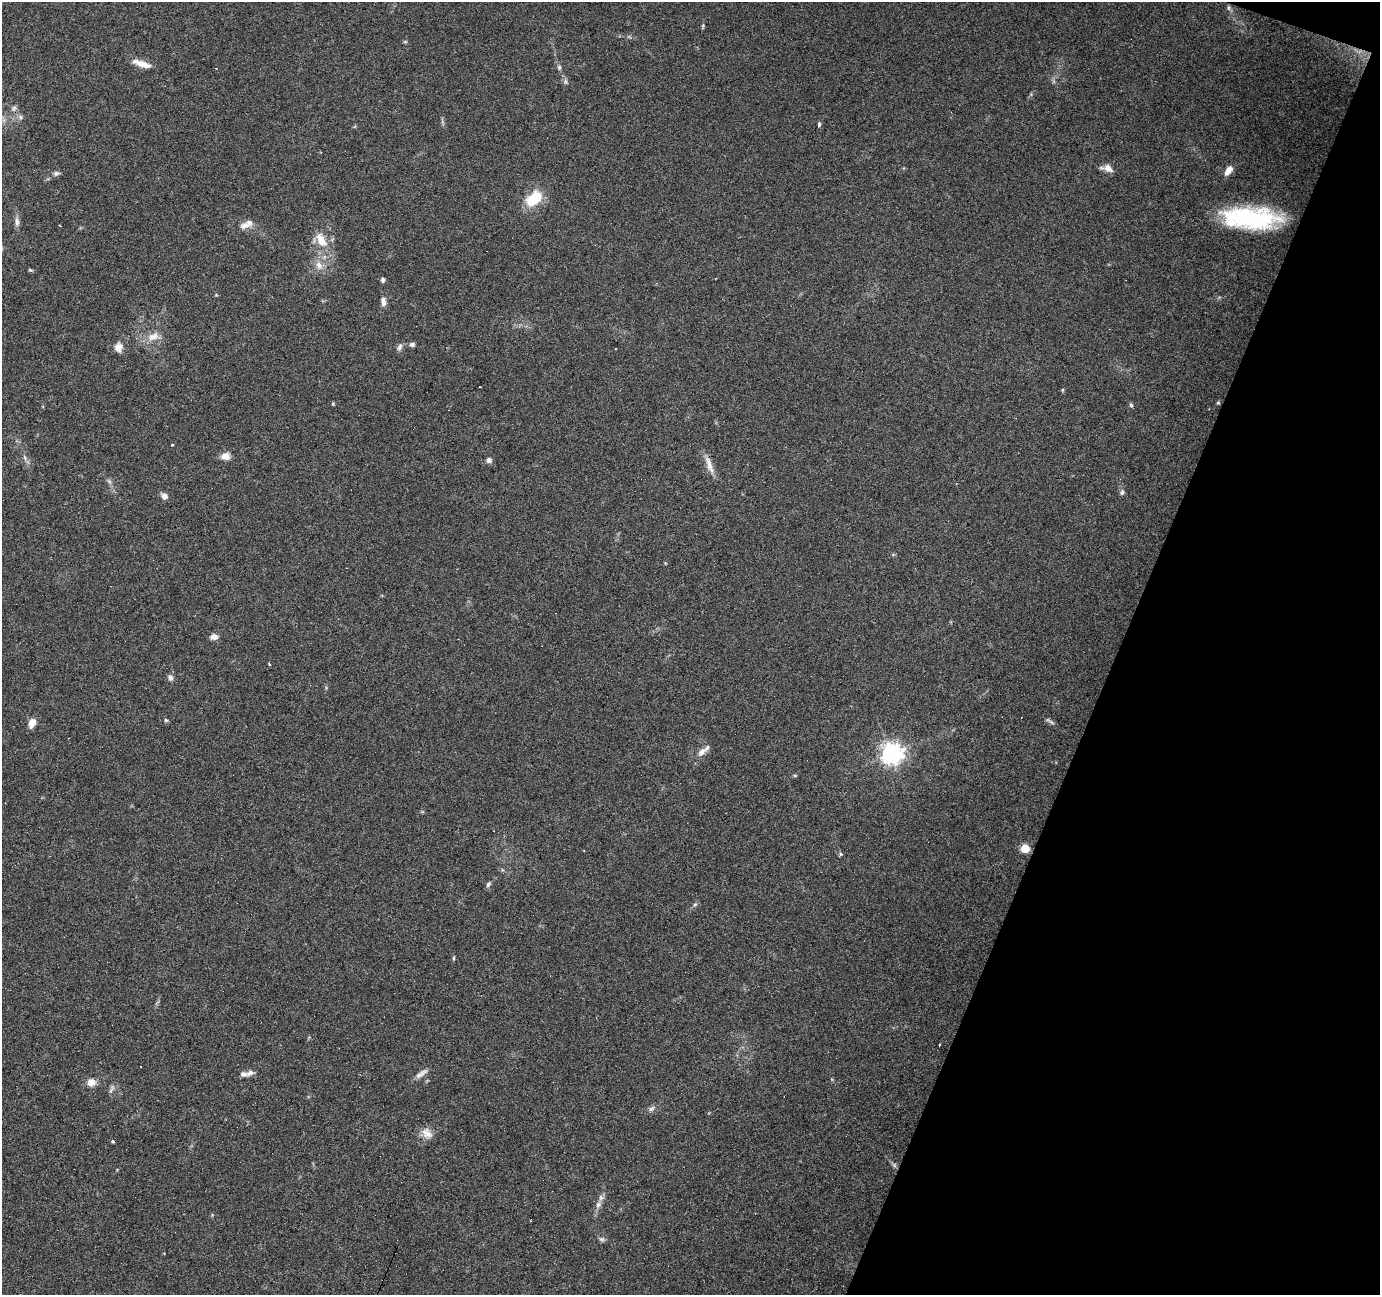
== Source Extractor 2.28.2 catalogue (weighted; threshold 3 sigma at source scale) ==
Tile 8 of 4 x 4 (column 4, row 2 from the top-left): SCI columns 4136-5513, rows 2795-4087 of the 5516 x 5653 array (HDU 1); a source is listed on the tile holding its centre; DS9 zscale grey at full resolution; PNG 1382 x 1297 px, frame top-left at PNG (2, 2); no overlay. Shown black and unused: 19% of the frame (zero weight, under 4 of 7 exposures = <1% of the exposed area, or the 3 px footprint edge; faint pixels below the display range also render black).
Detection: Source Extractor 2.28.2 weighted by HDU 2 'WHT'; one run over the whole footprint, this tile lists its part. Background 0.035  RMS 0.0028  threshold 0.0115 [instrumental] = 3 sigma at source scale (4.09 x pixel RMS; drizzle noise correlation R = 1.36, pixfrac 0.8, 0.0396/0.0396 arcsec/px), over >= 5 px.
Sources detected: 76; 1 too faint to see at this stretch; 10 cosmic-ray / hot-pixel residue — not listed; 5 inside a brighter listed object's ellipse — not listed separately; the other 60 listed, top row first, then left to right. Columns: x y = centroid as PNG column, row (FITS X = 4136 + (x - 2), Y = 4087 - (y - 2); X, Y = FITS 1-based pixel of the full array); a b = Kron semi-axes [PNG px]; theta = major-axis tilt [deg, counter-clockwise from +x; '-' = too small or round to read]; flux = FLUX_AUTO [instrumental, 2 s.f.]
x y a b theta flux
1228 8 8 4 -82 0.54
703 25 6 4 72 0.35
405 42 5 4 - 0.32
142 64 22 7 -19 3.3
559 67 7 5 -89 0.55
565 81 9 4 -90 0.57
14 108 9 6 74 0.8
20 117 8 6 -24 0.74
819 124 4 3 - 1.5
1107 168 15 8 -13 2
1228 170 12 6 53 2.2
56 173 8 6 14 0.75
534 199 19 12 43 8.8
1250 218 59 22 -4 32
17 222 15 6 -88 1.2
245 225 16 9 8 1.9
321 240 21 12 -61 4.7
319 265 14 8 -58 2.1
30 270 7 4 -26 0.34
383 280 5 4 - 0.6
383 302 11 7 -79 1.3
153 337 18 11 17 3.3
412 344 7 6 - 0.74
119 347 13 11 82 2.1
399 347 10 7 62 0.91
1062 390 6 4 -90 0.27
1218 403 5 4 - 0.31
333 404 4 4 - 0.3
1131 405 5 5 - 0.46
172 444 3 3 - 1
225 456 10 8 9 2.2
25 458 8 4 -60 0.65
489 460 7 7 - 0.8
710 467 22 8 -73 2.4
1122 492 8 5 80 0.68
164 496 7 6 - 1.5
214 637 8 6 3 1.5
269 664 3 2 - 0.62
170 678 8 7 - 0.83
166 720 5 5 - 0.38
1051 722 12 4 -37 0.68
32 723 10 7 66 2.3
702 752 12 8 44 1.7
892 754 8 7 - 180
795 775 5 3 - 0.28
1025 848 5 5 - 10
841 853 3 3 - 1.7
488 884 8 4 65 0.58
695 905 6 4 2 0.41
453 958 5 3 - 0.32
250 1073 10 7 19 1.1
421 1074 20 6 35 1.5
91 1082 12 10 14 2
112 1087 10 6 58 0.88
651 1109 7 5 58 0.67
427 1133 17 11 -52 2.3
113 1141 3 3 - 3.2
894 1165 7 6 - 0.59
598 1205 8 8 - 1
602 1239 8 6 -31 0.69